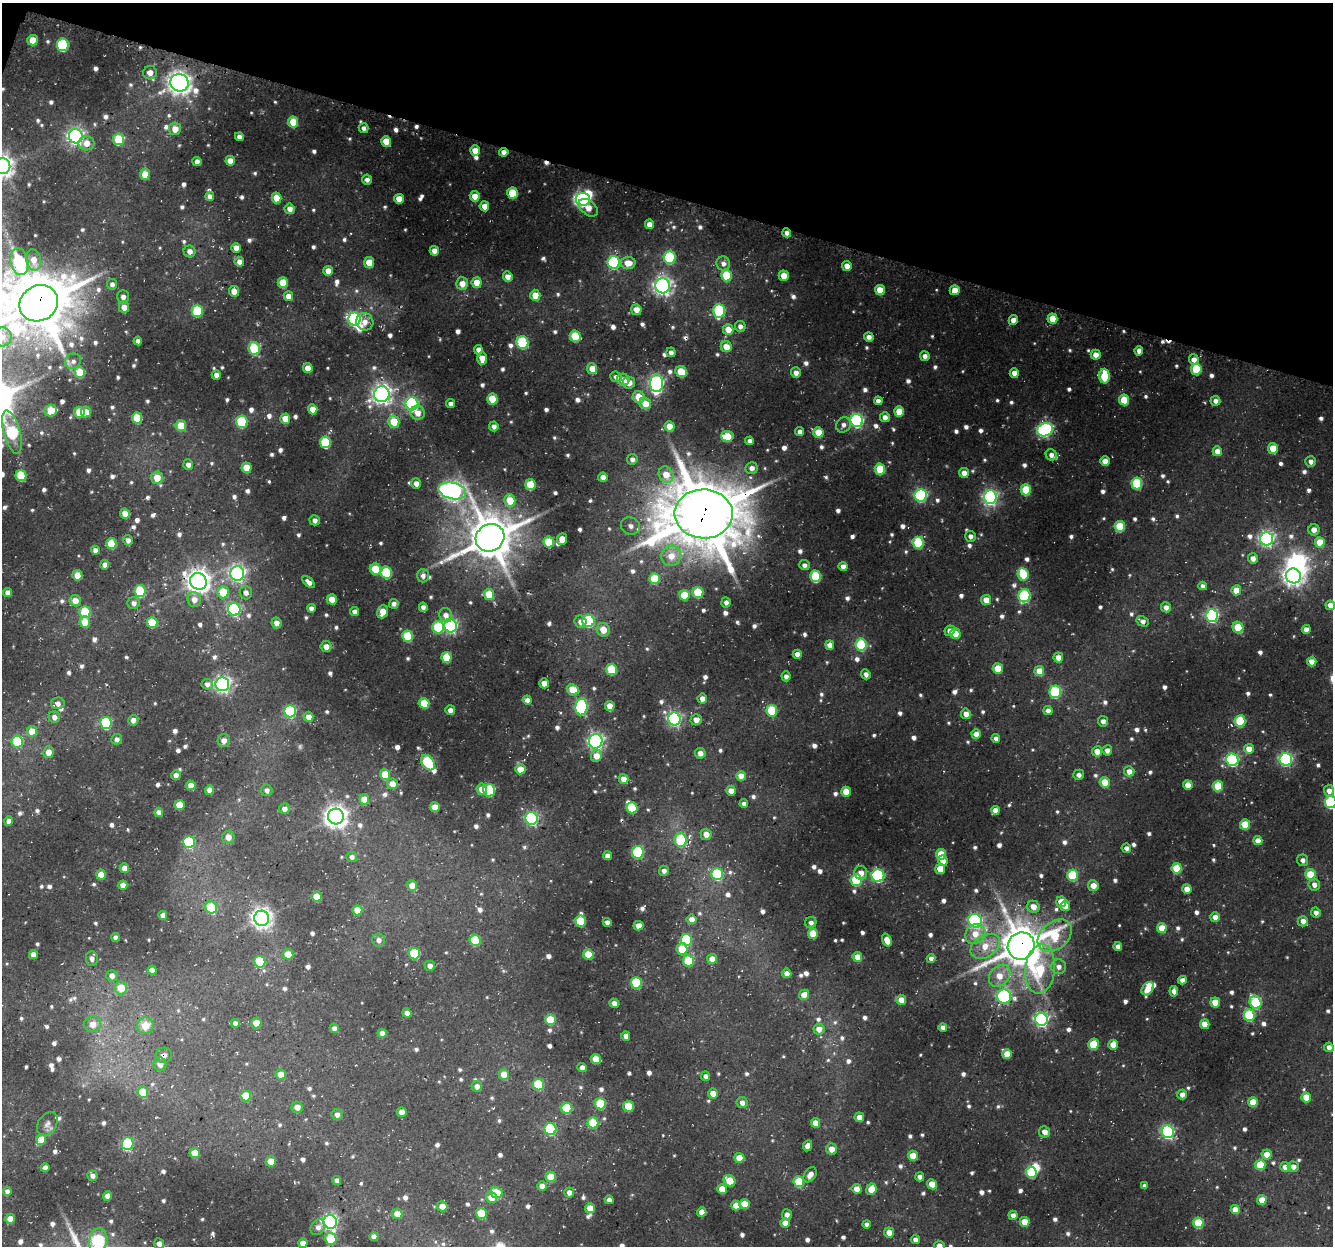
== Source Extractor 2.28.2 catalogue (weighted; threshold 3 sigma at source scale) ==
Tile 2 of 4 x 4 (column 2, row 1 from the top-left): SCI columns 1363-2693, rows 4059-5302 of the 5378 x 5579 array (HDU 1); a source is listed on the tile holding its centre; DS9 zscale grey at full resolution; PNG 1335 x 1248 px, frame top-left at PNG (2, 3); each listed source drawn as its Kron ellipse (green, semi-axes under 4 px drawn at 4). Shown black and unused: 16% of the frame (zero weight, under 3 of 4 exposures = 4% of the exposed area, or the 3 px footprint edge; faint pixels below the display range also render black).
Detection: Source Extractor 2.28.2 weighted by HDU 2 'WHT'; one run over the whole footprint, this tile lists its part. Background 0.035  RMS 0.0048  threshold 0.0217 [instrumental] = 3 sigma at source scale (4.5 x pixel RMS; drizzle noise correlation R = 1.50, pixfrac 1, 0.0396/0.0396 arcsec/px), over >= 5 px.
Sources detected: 986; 4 too faint to see at this stretch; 5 inside a brighter object's white glare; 6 cosmic-ray / hot-pixel residue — neither listed nor drawn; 7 inside a brighter listed object's ellipse — not listed separately; of the other 964, all 500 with FLUX_AUTO >= 2.45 (the completeness limit of this list) listed and drawn (464 fainter detections not listed), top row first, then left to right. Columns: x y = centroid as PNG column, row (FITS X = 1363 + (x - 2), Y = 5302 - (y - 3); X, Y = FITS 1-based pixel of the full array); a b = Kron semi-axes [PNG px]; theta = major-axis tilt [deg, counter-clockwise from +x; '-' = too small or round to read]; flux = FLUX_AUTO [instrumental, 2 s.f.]
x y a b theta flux
33 40 5 5 - 11
63 45 6 6 - 53
150 73 7 6 - 4.3
179 83 9 8 - 470
293 122 5 5 - 13
363 128 5 5 - 2.5
175 129 6 6 - 6
76 136 7 7 - 200
239 137 4 4 - 2.9
118 139 6 5 - 19
386 141 5 5 - 11
86 143 8 7 - 5
475 150 5 5 - 6.7
504 152 5 4 - 3.3
230 161 5 4 - 5.8
197 162 4 4 - 3.6
3 166 8 7 - 410
145 174 5 5 - 8.1
367 180 5 5 - 2.7
513 193 6 5 - 22
210 196 4 4 - 3.5
475 196 5 5 - 7
276 198 5 5 - 10
399 199 5 5 - 7.7
583 199 7 6 - 110
484 206 5 4 - 5.5
588 208 11 7 -39 7.3
290 209 5 5 - 4.4
649 224 5 4 - 5.1
787 233 4 4 - 2.7
236 248 5 4 - 5.6
190 251 6 6 - 3.4
434 251 5 4 - 5.1
670 257 6 6 - 49
34 260 11 7 -77 5.5
19 262 13 9 -79 48
239 262 5 4 - 4
614 262 6 6 - 62
369 263 5 5 - 11
628 263 7 6 - 7.3
723 263 7 7 - 3.1
847 266 5 4 - 5.5
328 271 5 4 - 5.3
726 275 6 5 - 20
784 276 5 5 - 7.7
508 277 5 5 - 4.6
283 283 5 5 - 14
477 283 5 5 - 9.3
112 284 5 5 - 2.7
462 284 6 6 - 6.5
662 286 7 7 - 260
880 290 5 5 - 11
955 290 5 5 - 7.3
234 291 5 5 - 5.8
535 295 5 5 - 8.5
288 296 5 4 - 5.5
123 297 7 6 - 2.8
39 303 20 17 30 3100
124 307 6 5 - 6.1
636 310 5 5 - 6.2
197 311 6 5 - 32
719 311 7 6 - 52
1052 318 5 5 - 10
354 319 6 6 - 120
1013 320 5 4 - 4.2
365 322 9 8 - 5
740 326 5 5 - 3.2
728 329 5 5 - 7.4
575 336 5 5 - 23
2 337 9 9 - 5.1
869 337 5 4 - 3.3
138 341 4 4 - 2.9
522 342 6 6 - 51
726 347 5 5 - 7.3
254 348 6 5 - 31
478 350 5 4 - 3
1139 351 5 4 - 3.4
671 352 5 4 - 2.6
1096 355 5 5 - 5.5
925 356 5 5 - 2.9
482 358 6 5 - 6.8
1194 359 5 5 - 4.3
73 361 8 7 - 2.8
308 368 5 4 - 7.4
592 369 5 5 - 7.2
1196 369 6 5 - 27
80 372 5 5 - 15
681 372 6 5 - 16
796 373 5 5 - 3.4
1014 373 5 4 - 5
216 375 4 4 - 3.5
1104 376 7 5 -88 24
616 377 6 5 - 2.6
623 380 6 6 - 5.3
629 383 6 6 - 4.9
657 383 9 6 87 170
382 394 8 8 - 290
639 397 6 6 - 11
492 399 5 5 - 14
1124 400 5 5 - 16
878 401 4 4 - 3
1215 401 5 5 - 3.1
412 404 6 6 - 100
451 404 4 4 - 2.6
645 404 6 5 - 9.2
313 409 5 4 - 7.1
51 411 6 6 - 16
899 411 5 5 - 10
79 412 5 5 - 13
86 412 5 5 - 7.2
418 413 7 6 - 4.9
885 417 5 5 - 3.5
137 418 5 5 - 18
285 419 5 5 - 8.9
857 420 6 6 - 120
242 422 6 6 - 32
394 422 6 5 - 13
843 425 8 7 - 2.6
181 426 5 5 - 13
494 426 5 4 - 2.5
670 426 5 5 - 9
1045 430 8 6 22 120
12 432 22 8 -75 52
800 432 4 4 - 3.1
818 432 5 5 - 12
727 436 6 5 - 11
750 441 4 4 - 2.8
325 442 6 5 - 32
1273 448 5 5 - 12
1217 451 5 4 - 5.5
1051 455 6 5 - 3.2
632 459 5 5 - 2.7
1105 461 5 4 - 6.2
1311 461 5 5 - 3.2
188 465 5 5 - 3
246 468 5 5 - 10
752 468 6 6 - 3.5
880 469 5 5 - 22
964 473 5 5 - 4.2
21 475 6 5 - 21
666 475 8 7 - 7.7
603 477 4 4 - 4.1
157 478 6 6 - 9.3
416 483 5 5 - 3.8
1137 483 6 5 - 37
530 485 5 5 - 17
1026 490 5 5 - 23
452 491 14 8 -13 300
921 495 6 6 - 93
990 497 7 6 - 160
510 500 6 5 - 13
125 514 5 5 - 6.7
704 514 29 24 -1 4000
315 520 5 5 - 2.9
631 526 10 8 -25 2.8
1120 526 5 5 - 23
1314 530 5 5 - 3.7
970 536 5 5 - 3.2
490 538 15 13 33 2200
562 539 6 5 - 7
1267 539 6 6 - 160
128 540 5 5 - 3
549 542 5 5 - 19
1320 542 5 5 - 14
918 543 6 5 - 41
111 544 5 5 - 17
95 550 4 4 - 3.3
671 556 10 10 - 8.1
1253 558 5 5 - 3.5
105 565 5 4 - 3.7
804 565 5 5 - 2.6
843 566 4 4 - 3.7
375 569 6 5 - 19
237 573 7 7 - 160
386 573 6 5 - 36
1023 574 6 5 - 19
77 575 5 5 - 9.1
423 576 6 6 - 2.8
816 576 6 5 - 38
1293 576 8 7 - 370
654 579 5 5 - 19
198 581 9 8 - 490
309 582 7 4 -40 2.9
1203 586 4 4 - 2.7
1236 590 5 5 - 7.5
140 591 6 5 - 33
8 592 4 4 - 4
223 592 6 5 - 15
246 593 7 6 - 2.9
698 593 6 5 - 18
489 594 5 5 - 15
684 595 5 5 - 15
1024 596 6 6 - 66
332 599 5 5 - 7.6
194 600 7 7 - 4.6
986 600 5 5 - 6.8
75 601 6 5 - 6.5
726 602 5 4 - 2.7
134 603 6 6 - 2.8
394 604 5 4 - 2.6
1330 605 5 4 - 5.3
423 607 5 4 - 2.9
1166 607 5 5 - 3.7
311 608 4 4 - 2.8
234 609 6 6 - 84
355 611 4 4 - 3.1
85 612 6 5 - 20
383 612 7 5 69 6.9
446 615 7 6 - 3.6
1212 615 6 6 - 110
588 621 6 6 - 44
1142 621 6 5 - 2.7
85 622 6 5 - 11
152 622 5 5 - 16
580 622 6 6 - 3.7
276 623 5 5 - 3.9
451 626 6 6 - 130
438 627 6 6 - 30
1238 627 6 5 - 18
1306 629 4 4 - 4.6
603 630 7 6 - 7.5
950 631 5 5 - 4.1
955 634 5 5 - 8.7
408 636 6 5 - 28
830 645 5 4 - 4.3
861 645 6 5 - 41
326 647 5 5 - 4.7
797 654 4 4 - 4.9
446 657 5 5 - 18
1058 657 5 5 - 5.1
1312 662 4 4 - 6.1
998 668 5 5 - 13
611 670 5 5 - 25
1039 671 5 5 - 9.6
866 674 5 4 - 2.6
786 676 5 4 - 2.5
544 683 5 5 - 5.1
207 684 5 5 - 2.9
222 684 7 7 - 200
573 690 6 5 - 14
1055 692 6 6 - 49
702 699 5 5 - 3.4
527 700 4 4 - 2.6
58 703 7 6 - 2.8
424 703 5 5 - 14
610 706 5 4 - 6.5
581 707 8 6 86 80
450 710 5 5 - 3.5
290 711 6 6 - 71
772 711 6 5 - 29
1048 711 4 4 - 3.1
966 714 5 5 - 4.5
54 717 6 5 - 3.4
308 717 5 5 - 4.8
674 719 6 6 - 140
133 720 5 5 - 3.4
696 720 5 5 - 4.7
1103 721 5 5 - 2.7
1240 721 6 5 - 34
106 723 6 5 - 47
32 731 5 5 - 9.1
976 734 5 4 - 6.1
996 738 4 4 - 2.6
117 739 5 5 - 2.5
224 740 6 6 - 4
17 741 6 5 - 30
596 741 7 6 - 190
1249 749 5 5 - 7.2
1107 750 5 5 - 3.4
1097 751 5 5 - 6.1
48 752 6 5 - 5.1
700 753 5 5 - 3.7
596 756 6 5 - 6.9
1286 759 6 6 - 110
1232 760 6 6 - 89
428 762 8 6 -53 58
520 769 5 5 - 9.4
1129 771 5 5 - 4.7
176 775 5 4 - 3
385 775 5 5 - 15
1079 775 5 5 - 2.8
741 776 5 5 - 6
623 779 5 5 - 5.8
1105 782 5 5 - 13
392 784 5 5 - 6.3
191 785 5 4 - 5.2
1188 785 5 4 - 7
1218 786 5 5 - 20
482 789 6 5 - 6.1
210 790 5 4 - 5.6
267 790 6 5 - 2.6
489 790 6 6 - 45
731 791 5 5 - 4.9
1329 791 6 5 - 4.1
846 792 5 5 - 9.9
364 799 5 5 - 7.7
1331 802 6 6 - 52
744 804 4 4 - 2.6
179 805 5 5 - 11
435 807 5 5 - 8.7
632 808 5 5 - 27
285 809 5 5 - 3.5
995 810 4 4 - 5
159 812 4 4 - 3.3
336 817 8 8 - 460
531 818 6 6 - 110
9 821 4 4 - 4
1245 824 5 5 - 15
706 834 5 5 - 5.5
228 837 6 6 - 4.7
680 840 6 6 - 34
1258 841 4 4 - 5.1
189 842 6 6 - 45
1126 848 5 4 - 2.5
638 852 6 6 - 56
941 854 5 5 - 16
607 856 4 4 - 3.8
352 857 5 5 - 2.5
1303 860 6 5 - 2.7
943 861 5 5 - 5.2
124 868 5 4 - 5.5
1177 868 5 5 - 21
940 869 5 5 - 9.5
664 871 5 5 - 2.7
861 873 7 6 - 5.6
717 874 6 6 - 47
1310 874 5 5 - 19
101 875 5 4 - 9.4
1072 875 5 5 - 35
878 876 6 6 - 85
856 880 6 5 - 36
123 885 4 4 - 4.7
412 885 5 5 - 6.1
1314 885 6 5 - 3.5
1093 886 5 5 - 6.2
1187 889 4 4 - 5.5
317 897 5 5 - 10
1061 902 5 5 - 8.8
1065 906 5 5 - 5.7
211 907 6 5 - 23
1033 907 6 6 - 5.5
357 910 5 5 - 9.4
1316 912 5 5 - 2.7
163 915 4 4 - 3.6
1215 917 5 5 - 4.2
262 918 7 7 - 350
692 919 5 5 - 4.8
581 921 5 5 - 24
975 921 7 6 - 110
1303 921 5 5 - 3.5
607 922 4 4 - 2.9
811 923 6 5 - 2.7
638 926 5 4 - 5.1
1162 928 5 5 - 11
813 934 5 5 - 14
975 934 11 9 45 8.4
1055 936 19 13 40 30
115 937 4 4 - 2.7
378 940 6 6 - 2.7
475 940 5 5 - 22
686 940 6 5 - 41
887 940 6 4 -71 6.3
985 946 16 11 31 11
1021 946 14 13 - 1900
1118 946 4 4 - 3.4
682 949 6 5 - 13
414 953 6 5 - 37
288 954 5 5 - 11
33 955 4 4 - 4.9
588 955 5 5 - 16
857 957 5 4 - 8
931 958 4 4 - 2.6
92 959 7 6 - 2.5
712 959 5 5 - 5.5
689 961 6 5 - 27
260 962 6 5 - 28
430 966 5 5 - 3.1
1058 967 7 7 - 3.6
1040 969 24 15 84 35
152 970 4 4 - 4.4
787 973 5 4 - 3.7
112 976 6 5 - 3.6
1000 976 12 9 48 9
1182 980 4 4 - 3.3
636 983 6 5 - 40
121 988 6 6 - 11
1148 989 7 5 51 6.7
1174 991 5 4 - 3.8
804 995 5 5 - 7.2
1004 996 7 7 - 94
901 1000 5 5 - 6.5
1215 1002 5 5 - 8.7
1256 1002 7 5 -67 41
614 1003 5 4 - 3.9
407 1013 5 4 - 4.7
1249 1015 6 5 - 38
1041 1019 6 6 - 150
550 1020 5 5 - 18
235 1023 4 4 - 2.8
256 1023 5 5 - 8.3
93 1024 8 8 - 5.2
1205 1024 5 4 - 7.4
145 1026 8 8 - 9.5
943 1027 4 4 - 2.8
334 1028 4 4 - 2.4
819 1029 5 5 - 5.1
382 1033 4 4 - 3.5
626 1036 4 4 - 4.1
1093 1044 6 5 - 15
1113 1045 5 4 - 7.7
1329 1047 5 4 - 3.1
1007 1054 5 5 - 11
164 1055 8 7 - 2.8
596 1059 5 5 - 11
160 1064 6 6 - 4.3
582 1067 4 4 - 3.4
281 1074 5 5 - 7.1
504 1074 5 5 - 7.2
706 1076 5 4 - 2.6
538 1085 6 5 - 34
477 1086 5 5 - 3.3
143 1092 5 5 - 16
713 1093 5 5 - 5.9
1182 1094 5 5 - 4
246 1096 5 5 - 17
1306 1097 5 5 - 11
1253 1102 5 5 - 12
742 1103 6 5 - 3.3
600 1104 5 5 - 34
628 1106 5 5 - 17
297 1107 6 5 - 4.5
567 1108 5 5 - 29
402 1112 5 4 - 4.8
337 1115 5 5 - 3
859 1117 5 4 - 6.5
593 1123 5 5 - 26
815 1123 5 4 - 5.5
47 1124 13 9 56 3.2
550 1129 6 6 - 53
1045 1132 5 5 - 4.4
1168 1132 6 6 - 100
41 1139 5 5 - 9.2
128 1144 6 6 - 48
808 1146 6 4 64 3.6
832 1149 5 5 - 5.3
195 1153 5 5 - 10
1267 1155 5 5 - 7.5
913 1156 5 5 - 12
739 1158 5 5 - 8
271 1161 5 5 - 8.8
1260 1165 5 5 - 19
1285 1167 5 5 - 3.5
1293 1167 5 5 - 3.7
45 1168 4 4 - 3.4
1031 1172 5 5 - 32
810 1175 8 5 55 4.6
92 1176 5 5 - 2.9
551 1177 5 5 - 14
920 1177 4 4 - 2.9
337 1180 4 4 - 2.9
729 1181 6 5 - 13
799 1182 5 5 - 26
932 1184 5 4 - 6.9
542 1186 5 4 - 3.4
1144 1186 4 4 - 2.5
722 1189 5 5 - 8.9
857 1189 5 5 - 5.5
871 1189 6 5 - 11
7 1191 5 4 - 2.6
569 1192 5 5 - 3.6
496 1193 6 5 - 19
107 1196 4 4 - 4.3
491 1198 5 5 - 8.8
609 1200 4 4 - 2.6
1262 1200 5 5 - 8.7
744 1204 5 5 - 10
736 1205 5 5 - 5.9
442 1206 5 5 - 5
590 1208 5 5 - 6.7
1235 1209 4 4 - 6.5
702 1212 5 4 - 5.3
481 1213 5 5 - 23
397 1214 5 5 - 7.1
787 1215 5 5 - 2.7
1013 1215 4 4 - 3.3
10 1219 5 5 - 5
330 1222 7 6 - 190
1025 1222 5 5 - 9.5
785 1223 5 4 - 4.5
1198 1223 5 5 - 24
867 1224 4 4 - 2.6
318 1227 8 6 53 3.4
889 1232 5 5 - 5.9
374 1237 4 4 - 3.9
331 1239 6 5 - 26
915 1240 4 4 - 2.8
98 1241 13 8 82 59
303 1243 5 4 - 5.4
159 1244 5 5 - 3.3
939 1246 5 5 - 3.6
Overlapping masked pixels (flux is a lower limit): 8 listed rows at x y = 504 152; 787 233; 39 303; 704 514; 198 581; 1055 936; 1021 946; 164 1055
Isophote crosses this tile's border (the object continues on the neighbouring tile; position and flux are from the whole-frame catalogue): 8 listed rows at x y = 3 166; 2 337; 12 432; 1330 605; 1331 802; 98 1241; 159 1244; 939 1246